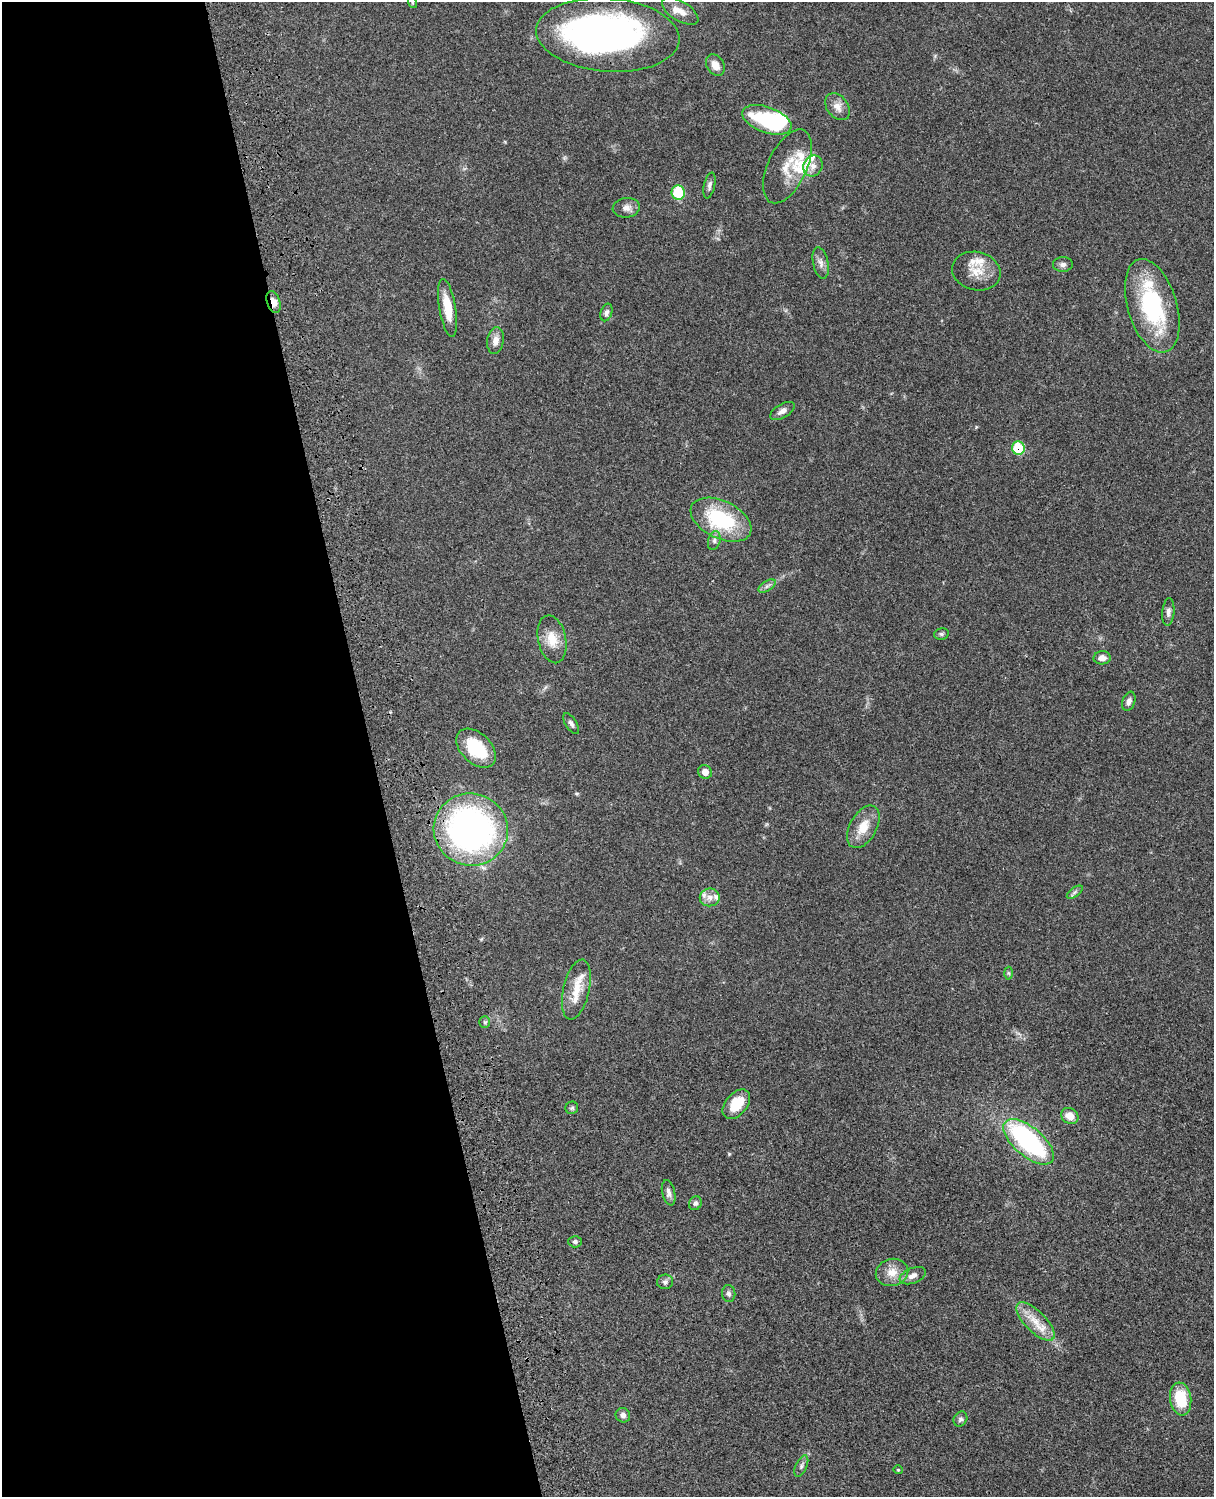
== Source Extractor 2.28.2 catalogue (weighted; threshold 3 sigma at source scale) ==
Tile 5 of 4 x 3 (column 1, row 2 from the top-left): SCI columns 122-1333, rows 1773-3267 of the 5089 x 4928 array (HDU 1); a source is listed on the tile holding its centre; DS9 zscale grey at full resolution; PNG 1216 x 1499 px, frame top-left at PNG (2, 2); each listed source drawn as its Kron ellipse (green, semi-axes under 4 px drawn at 4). Shown black and unused: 31% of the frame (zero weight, under 3 of 4 exposures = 6% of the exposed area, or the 3 px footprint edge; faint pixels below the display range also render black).
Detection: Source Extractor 2.28.2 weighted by HDU 2 'WHT'; one run over the whole footprint, this tile lists its part. Background 0.0756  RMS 0.0057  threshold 0.0259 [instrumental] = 3 sigma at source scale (4.5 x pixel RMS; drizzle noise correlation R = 1.50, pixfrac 1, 0.05/0.05 arcsec/px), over >= 5 px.
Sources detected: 70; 3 inside a brighter object's white glare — neither listed nor drawn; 11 inside a brighter listed object's ellipse — not listed separately; the other 56 listed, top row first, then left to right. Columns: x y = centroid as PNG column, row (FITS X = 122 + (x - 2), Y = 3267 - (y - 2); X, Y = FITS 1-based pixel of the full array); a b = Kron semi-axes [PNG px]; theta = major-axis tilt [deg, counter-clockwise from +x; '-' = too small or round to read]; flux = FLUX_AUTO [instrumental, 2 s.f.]
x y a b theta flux
412 2 6 4 -72 0.71
680 11 20 9 -32 5.7
608 35 72 37 -5 200
715 65 11 8 -57 4.9
837 107 15 10 -51 4.8
767 120 26 13 -20 39
787 166 40 19 65 14
813 166 11 9 60 3.3
709 186 13 5 77 1.9
678 193 7 6 - 25
626 208 13 9 8 3.6
821 263 16 7 -78 3.2
1063 264 10 7 3 2
976 271 24 19 -14 10
274 302 11 6 -73 4.4
1152 306 48 24 -73 58
447 308 29 8 -80 13
606 312 9 5 72 1.8
495 340 13 8 81 4.2
782 411 14 7 30 3.2
1018 448 7 6 - 25
721 520 32 19 -26 43
714 540 10 6 75 1.8
767 586 9 5 32 1.8
1168 612 13 6 85 2.2
941 634 7 5 13 1.1
552 639 24 14 -78 10
1102 658 8 6 4 3.3
1129 701 10 6 69 2.3
571 724 12 5 -58 1.7
476 748 23 15 -44 26
705 772 7 6 - 4.1
863 827 23 13 61 10
471 830 37 36 - 210
1075 892 9 4 36 1.3
710 897 10 9 - 3.4
1009 973 6 4 -88 0.85
576 990 30 13 77 12
485 1022 5 5 - 1
736 1104 17 11 49 14
572 1108 6 6 - 1.1
1070 1116 9 7 -32 5.9
1029 1142 31 14 -40 80
669 1193 13 6 -78 2.7
695 1203 7 6 - 1.5
575 1242 7 6 - 1.4
892 1272 16 13 14 7.3
913 1276 14 7 22 3.3
665 1282 8 7 - 1.6
729 1293 8 6 -84 1.8
1035 1322 25 10 -45 9.7
1181 1399 16 10 -82 19
623 1415 7 7 - 2.3
960 1419 8 6 62 1.4
801 1466 11 5 64 1.7
898 1470 4 4 - 0.56
Overlapping masked pixels (flux is a lower limit): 2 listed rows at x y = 274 302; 1018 448
Isophote crosses this tile's border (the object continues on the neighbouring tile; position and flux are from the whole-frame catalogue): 1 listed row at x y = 412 2